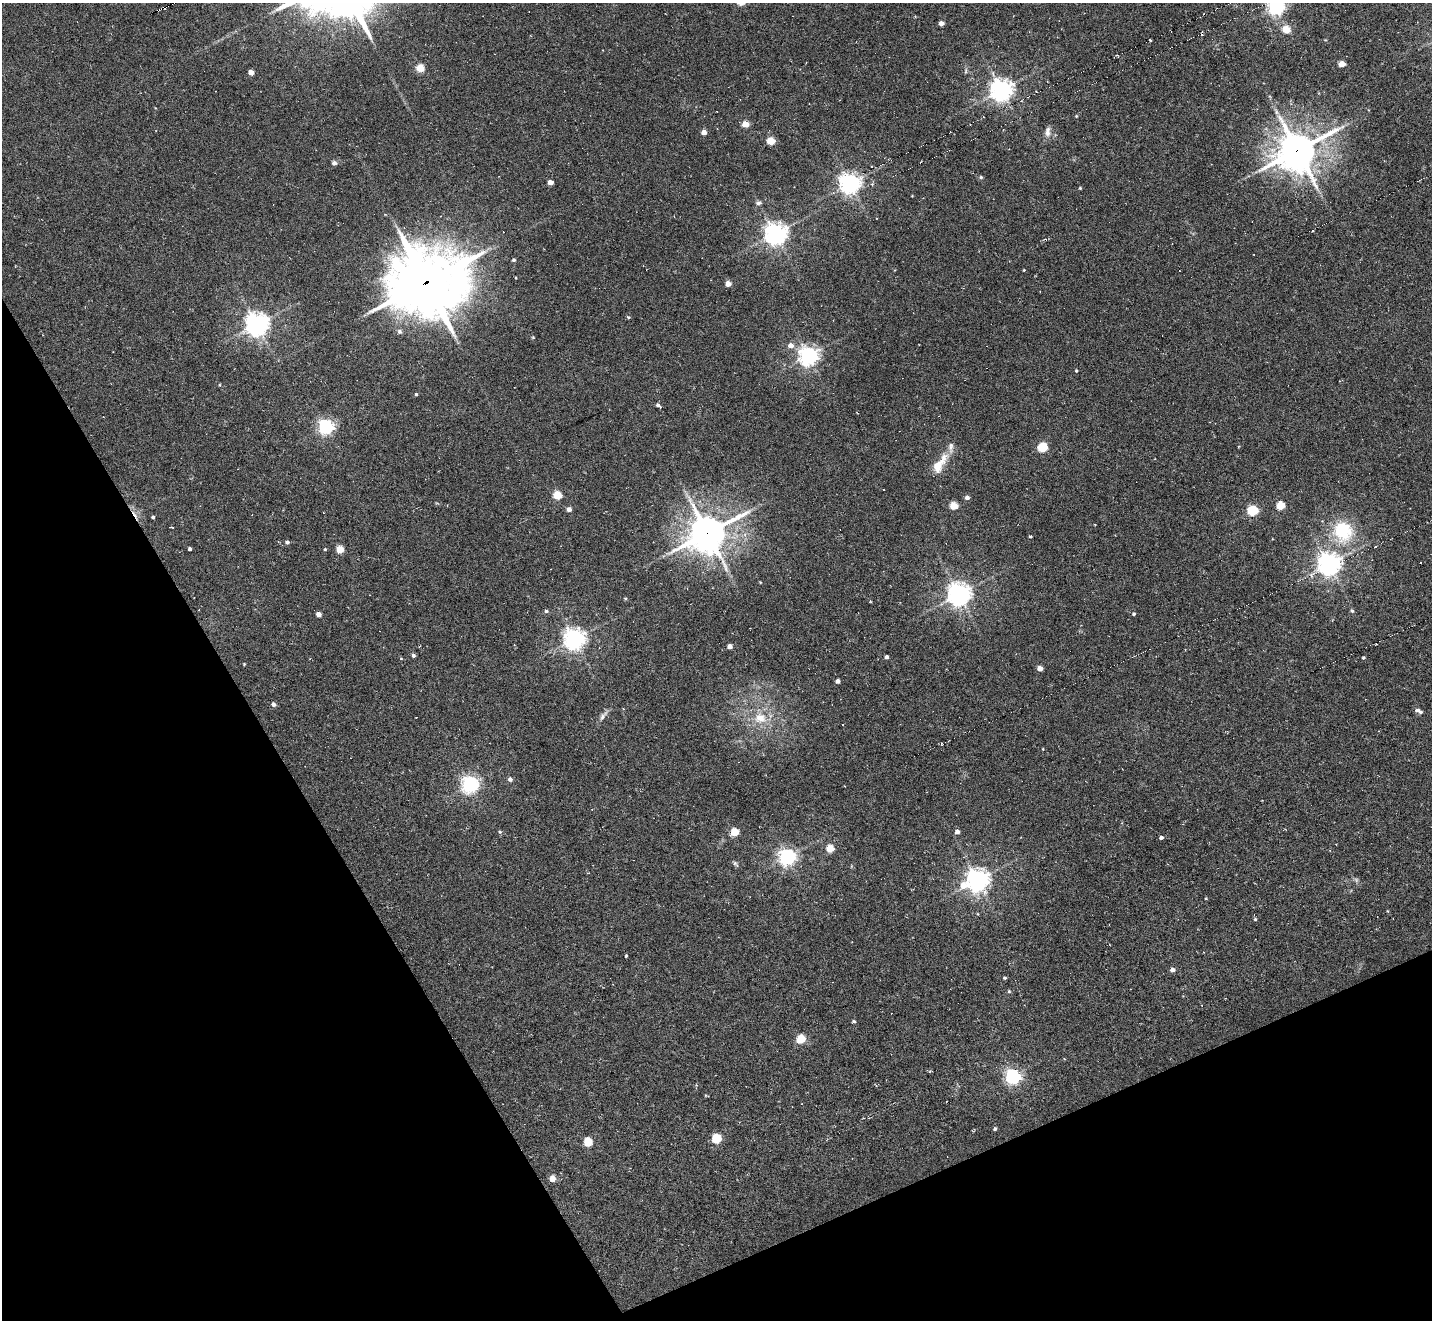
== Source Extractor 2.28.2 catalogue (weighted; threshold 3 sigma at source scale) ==
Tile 14 of 4 x 4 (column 2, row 4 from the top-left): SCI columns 1459-2888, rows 296-1613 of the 5747 x 5738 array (HDU 1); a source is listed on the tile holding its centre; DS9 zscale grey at full resolution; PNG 1434 x 1322 px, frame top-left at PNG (2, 3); no overlay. Shown black and unused: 25% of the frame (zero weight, under 6 of 11 exposures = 2% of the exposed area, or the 3 px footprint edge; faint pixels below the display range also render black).
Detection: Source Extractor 2.28.2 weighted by HDU 2 'WHT'; one run over the whole footprint, this tile lists its part. Background -0.42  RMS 0.008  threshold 0.0326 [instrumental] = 3 sigma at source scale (4.09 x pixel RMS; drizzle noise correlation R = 1.36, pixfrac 0.8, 0.05/0.05 arcsec/px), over >= 5 px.
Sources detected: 136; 1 too faint to see at this stretch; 21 cosmic-ray / hot-pixel residue — not listed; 1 inside a brighter listed object's ellipse — not listed separately; the other 113 listed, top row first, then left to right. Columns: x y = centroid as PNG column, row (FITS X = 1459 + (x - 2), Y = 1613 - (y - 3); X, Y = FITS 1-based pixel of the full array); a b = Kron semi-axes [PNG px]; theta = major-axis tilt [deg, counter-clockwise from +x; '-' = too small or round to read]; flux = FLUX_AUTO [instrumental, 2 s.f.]
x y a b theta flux
1276 7 6 6 - 300
160 9 5 2 - 10
941 23 4 4 - 5.3
1286 29 5 5 - 20
1150 40 4 2 - 1.3
1342 64 5 4 - 13
420 68 5 4 - 26
966 71 8 4 82 1.4
251 72 4 4 - 7.6
1001 90 7 7 - 620
1076 116 4 4 - 0.76
745 124 5 4 - 15
704 132 4 4 - 7.8
1048 132 15 8 85 4.5
771 141 5 5 - 19
1297 150 16 14 29 1600
334 163 7 6 - 2.2
871 166 2 2 - 0.53
981 177 5 4 - 1.3
550 182 4 4 - 5.3
850 183 7 7 - 510
1080 188 3 3 - 0.9
912 196 2 2 - 0.47
759 203 9 6 6 2.1
775 234 7 7 - 620
514 260 4 4 - 1.4
1024 270 3 3 - 0.58
516 278 4 2 - 0.5
426 282 33 29 10 3100
728 284 4 4 - 8.7
628 317 4 4 - 0.98
257 325 7 7 - 700
400 332 6 6 - 2.3
533 337 4 4 - 0.77
790 345 6 5 - 5.6
808 356 7 6 - 430
1076 371 4 4 - 1
219 385 4 3 - 0.63
416 394 4 3 - 1.2
658 405 6 4 -34 1.9
326 427 6 6 - 240
1042 448 5 5 - 46
940 464 31 11 55 14
883 489 3 3 - 1
557 495 5 5 - 31
967 497 4 4 - 3.4
1280 505 5 5 - 29
953 506 5 4 - 24
569 509 5 4 - 4.1
283 510 2 2 - 0.41
1252 511 6 5 - 63
153 517 4 3 - 1.1
171 527 5 2 - 0.88
1343 531 20 18 -63 47
707 533 14 13 - 1600
1030 536 3 3 - 0.99
287 542 4 4 - 2.1
190 549 4 3 - 2
325 549 4 3 - 0.89
340 549 5 5 - 22
1420 562 2 2 - 0.66
1329 564 7 7 - 690
1311 576 6 5 - 2
760 582 4 3 - 0.62
959 594 7 7 - 670
625 599 4 4 - 0.79
546 611 5 4 - 1.5
1352 611 5 4 - 1.5
318 614 4 4 - 4.8
1134 614 4 4 - 1.3
574 639 7 7 - 550
730 646 4 4 - 4.8
413 655 4 4 - 2
886 657 4 4 - 2.4
1363 658 4 4 - 1
401 659 5 3 - 0.69
244 664 3 3 - 0.74
1040 668 4 4 - 7.6
837 681 4 4 - 3.2
273 704 4 4 - 2.9
623 709 4 3 - 0.71
1418 711 9 4 -28 3.2
603 715 18 6 53 3.9
760 718 21 17 -9 21
941 744 3 2 - 1.5
1043 749 4 2 - 0.47
510 779 4 4 - 3
470 785 6 6 - 300
592 810 3 2 - 0.57
500 832 5 4 - 1.1
734 832 5 5 - 26
957 832 4 4 - 4.3
1161 837 4 3 - 2.3
830 849 5 5 - 22
787 857 6 6 - 310
735 864 10 5 -48 1.6
977 880 8 8 - 540
963 885 10 9 - 10
1206 899 4 2 - 0.55
1255 919 4 4 - 0.99
626 956 3 3 - 0.83
1172 970 5 4 - 3.2
1004 978 4 4 - 1.1
1009 991 5 5 - 1
1202 1005 4 2 - 0.49
854 1021 4 4 - 1.2
801 1039 5 5 - 33
1012 1077 6 6 - 240
696 1085 5 3 - 0.66
995 1129 4 3 - 1.5
716 1139 5 5 - 46
588 1142 5 5 - 32
552 1179 5 4 - 10
Overlapping masked pixels (flux is a lower limit): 4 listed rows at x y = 160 9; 1297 150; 426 282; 707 533
Isophote crosses this tile's border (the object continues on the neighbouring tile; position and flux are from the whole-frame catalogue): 1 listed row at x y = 1276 7